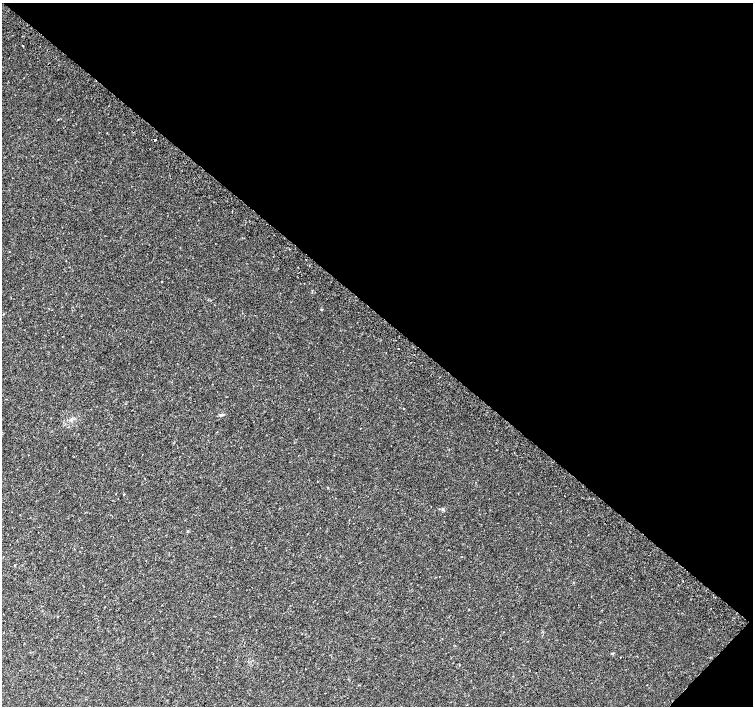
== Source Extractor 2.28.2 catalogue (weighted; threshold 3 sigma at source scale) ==
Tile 8 of 4 x 4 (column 4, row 2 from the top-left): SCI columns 4545-6046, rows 3079-4485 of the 6074 x 6092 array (HDU 1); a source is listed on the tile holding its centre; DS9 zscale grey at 2 x 2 block average (1 PNG px = mean of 2 x 2 image px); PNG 755 x 708 px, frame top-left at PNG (2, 3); no overlay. Shown black and unused: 45% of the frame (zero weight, under 2 of 3 exposures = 2% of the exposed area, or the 3 px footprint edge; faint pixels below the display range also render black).
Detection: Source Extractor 2.28.2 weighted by HDU 2 'WHT'; one run over the whole footprint, this tile lists its part. Background 0.0335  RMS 0.011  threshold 0.0514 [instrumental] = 3 sigma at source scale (4.5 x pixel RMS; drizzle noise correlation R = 1.50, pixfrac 1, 0.0396/0.0396 arcsec/px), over >= 5 px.
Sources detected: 10; all 10 listed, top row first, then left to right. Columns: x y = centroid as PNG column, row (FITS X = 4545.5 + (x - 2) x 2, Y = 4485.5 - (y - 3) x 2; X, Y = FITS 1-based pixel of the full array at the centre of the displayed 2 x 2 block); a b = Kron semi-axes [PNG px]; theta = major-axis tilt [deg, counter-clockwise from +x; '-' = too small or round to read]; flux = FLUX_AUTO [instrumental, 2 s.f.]
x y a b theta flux
23 46 2 2 - 3.1
155 140 2 2 - 16
306 259 2 2 - 6.8
321 309 3 2 - 2.4
398 349 2 2 - 2.3
404 408 2 2 - 1.5
555 486 2 2 - 0.86
443 509 3 3 - 2.4
188 531 3 3 - 2.7
613 653 3 2 - 1.7
Diffuse or blended objects may show on this block-average render without a row.